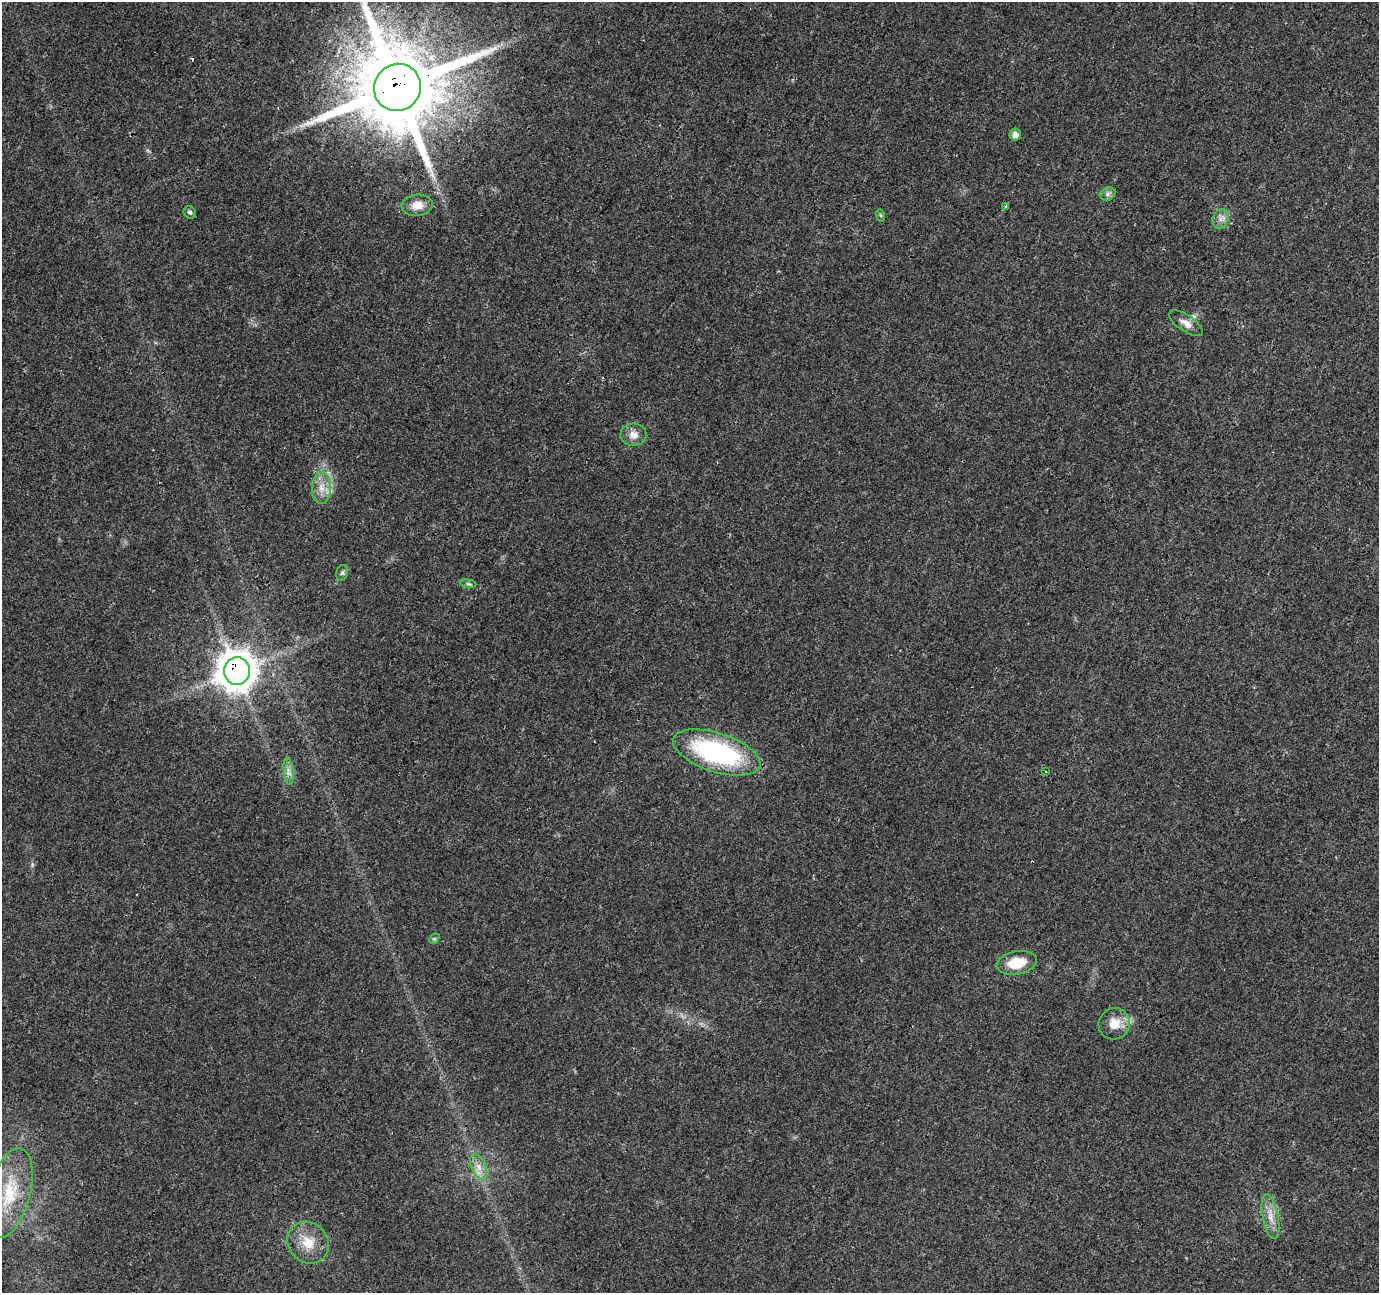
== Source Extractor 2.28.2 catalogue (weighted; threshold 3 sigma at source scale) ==
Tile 10 of 4 x 4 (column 2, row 3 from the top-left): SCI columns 1378-2754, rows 1501-2791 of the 5511 x 5649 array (HDU 1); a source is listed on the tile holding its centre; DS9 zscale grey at full resolution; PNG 1381 x 1295 px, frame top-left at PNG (2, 2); each listed source drawn as its Kron ellipse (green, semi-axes under 4 px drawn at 4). Shown black and unused: <1% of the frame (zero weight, under 3 of 4 exposures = <1% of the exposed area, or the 3 px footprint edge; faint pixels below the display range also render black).
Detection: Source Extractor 2.28.2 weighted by HDU 2 'WHT'; one run over the whole footprint, this tile lists its part. Background 0.0285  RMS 0.0034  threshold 0.0154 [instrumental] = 3 sigma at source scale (4.5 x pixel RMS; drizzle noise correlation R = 1.50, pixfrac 1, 0.0396/0.0396 arcsec/px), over >= 5 px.
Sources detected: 28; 2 cosmic-ray / hot-pixel residue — neither listed nor drawn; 2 inside a brighter listed object's ellipse — not listed separately; the other 24 listed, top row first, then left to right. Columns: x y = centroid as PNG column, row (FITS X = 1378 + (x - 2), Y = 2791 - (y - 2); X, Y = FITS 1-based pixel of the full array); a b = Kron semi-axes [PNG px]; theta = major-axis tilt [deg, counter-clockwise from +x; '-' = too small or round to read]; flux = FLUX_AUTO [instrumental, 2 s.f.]
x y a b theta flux
397 87 24 23 - 5200
1015 135 6 6 - 1.7
1108 194 8 6 22 1.1
417 205 15 10 5 3.9
1005 206 3 3 - 1.1
190 212 6 6 - 0.9
880 215 6 4 -70 0.48
1220 219 10 7 70 2
1186 323 19 8 -34 2.7
633 435 13 11 4 3.2
321 488 16 9 89 4
342 573 8 5 74 0.76
468 584 8 4 -9 0.54
237 671 14 12 85 730
717 752 45 19 -18 53
288 771 14 4 -84 1.7
1045 772 3 3 - 1.8
434 939 6 4 44 0.44
1017 963 20 11 10 8.5
1114 1024 16 15 - 5.4
479 1167 13 7 -66 2.8
10 1193 46 20 76 19
1271 1217 23 8 -79 4.1
308 1243 22 19 -46 7.9
Overlapping masked pixels (flux is a lower limit): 2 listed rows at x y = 397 87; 237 671
Isophote crosses this tile's border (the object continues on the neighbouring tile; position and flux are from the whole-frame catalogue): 1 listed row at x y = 397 87